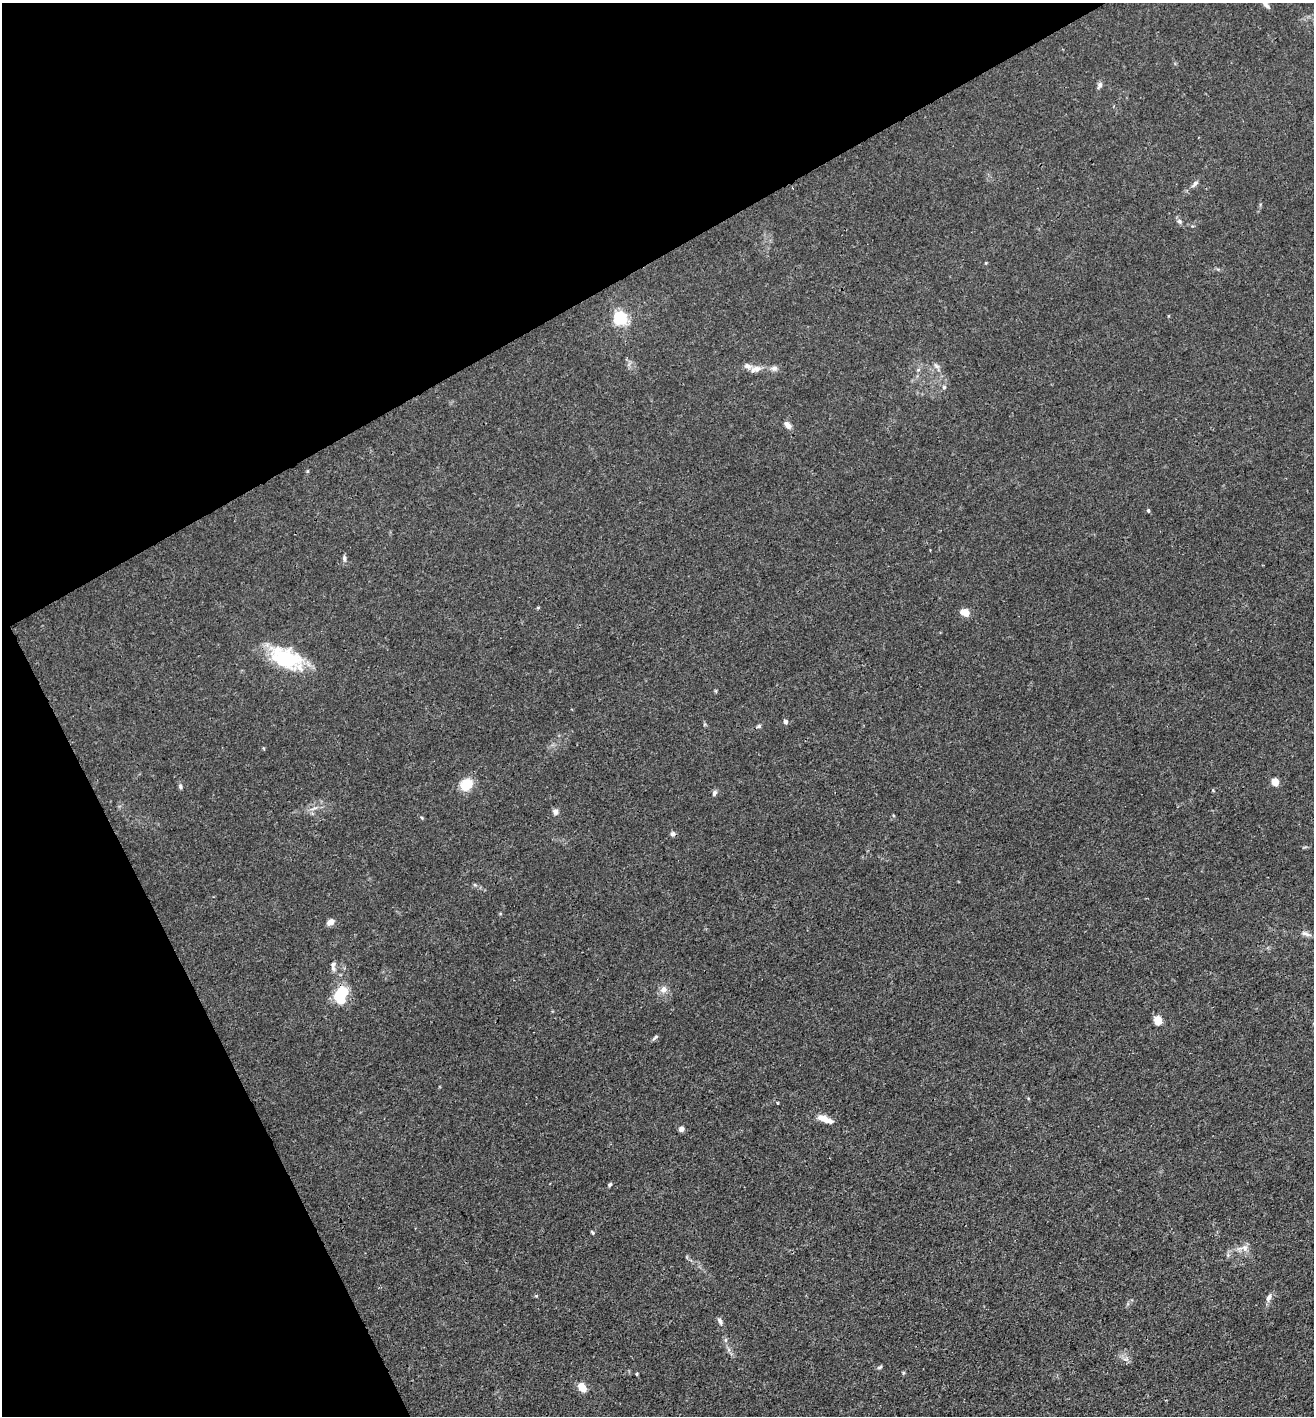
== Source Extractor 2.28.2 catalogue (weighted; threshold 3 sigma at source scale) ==
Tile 5 of 4 x 4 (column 1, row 2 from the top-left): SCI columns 199-1510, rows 2912-4325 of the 5777 x 5823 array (HDU 1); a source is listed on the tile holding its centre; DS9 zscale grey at full resolution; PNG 1316 x 1418 px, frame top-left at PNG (2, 3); no overlay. Shown black and unused: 28% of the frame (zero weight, under 3 of 4 exposures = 7% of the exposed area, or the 3 px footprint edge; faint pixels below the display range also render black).
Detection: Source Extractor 2.28.2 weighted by HDU 2 'WHT'; one run over the whole footprint, this tile lists its part. Background 0.027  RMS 0.003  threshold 0.0137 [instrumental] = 3 sigma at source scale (4.5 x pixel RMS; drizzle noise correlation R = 1.50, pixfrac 1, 0.05/0.05 arcsec/px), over >= 5 px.
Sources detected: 49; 1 inside a brighter listed object's ellipse — not listed separately; the other 48 listed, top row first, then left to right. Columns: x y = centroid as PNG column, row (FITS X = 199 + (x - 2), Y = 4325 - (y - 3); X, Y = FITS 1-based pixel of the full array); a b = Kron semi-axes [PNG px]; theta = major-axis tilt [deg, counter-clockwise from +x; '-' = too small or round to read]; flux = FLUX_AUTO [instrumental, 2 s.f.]
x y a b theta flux
1100 85 9 6 68 0.94
1195 184 12 5 46 1.1
1179 221 7 6 - 0.87
620 318 6 5 - 69
936 366 10 5 -44 0.94
774 368 10 7 7 1.3
755 369 15 8 19 2.2
944 387 6 5 - 0.53
787 425 10 6 -53 1.6
307 471 5 3 - 0.33
1148 510 4 4 - 0.57
344 558 8 5 -88 0.81
964 612 9 6 -18 3.8
286 658 41 22 -23 20
785 721 4 4 - 1.3
759 726 6 5 - 0.55
263 748 5 3 - 0.29
1275 782 5 4 - 9.5
466 784 16 13 46 5.6
180 786 7 5 -89 0.59
1213 790 5 3 - 0.27
714 793 8 5 59 0.83
314 808 13 3 15 0.96
555 812 6 6 - 1.4
422 818 5 3 - 0.29
672 834 6 6 - 0.83
330 922 9 6 33 1.9
1306 934 15 5 -16 1.3
333 964 9 7 77 1.3
663 989 10 8 36 1.9
341 995 18 11 77 14
1158 1020 8 7 - 3.8
655 1037 10 4 46 0.65
777 1103 4 3 - 0.49
825 1119 18 6 -21 3.9
681 1129 6 6 - 1.2
610 1184 5 4 - 0.54
592 1232 6 3 -54 0.37
1245 1248 10 8 -82 1.9
536 1296 5 3 - 0.31
1269 1297 12 6 63 1.4
720 1321 11 5 -63 0.96
725 1340 7 4 90 0.61
1126 1359 9 3 5 0.74
880 1367 8 4 27 0.49
903 1373 5 4 - 0.36
637 1374 5 3 - 0.36
582 1387 8 6 -51 4.8